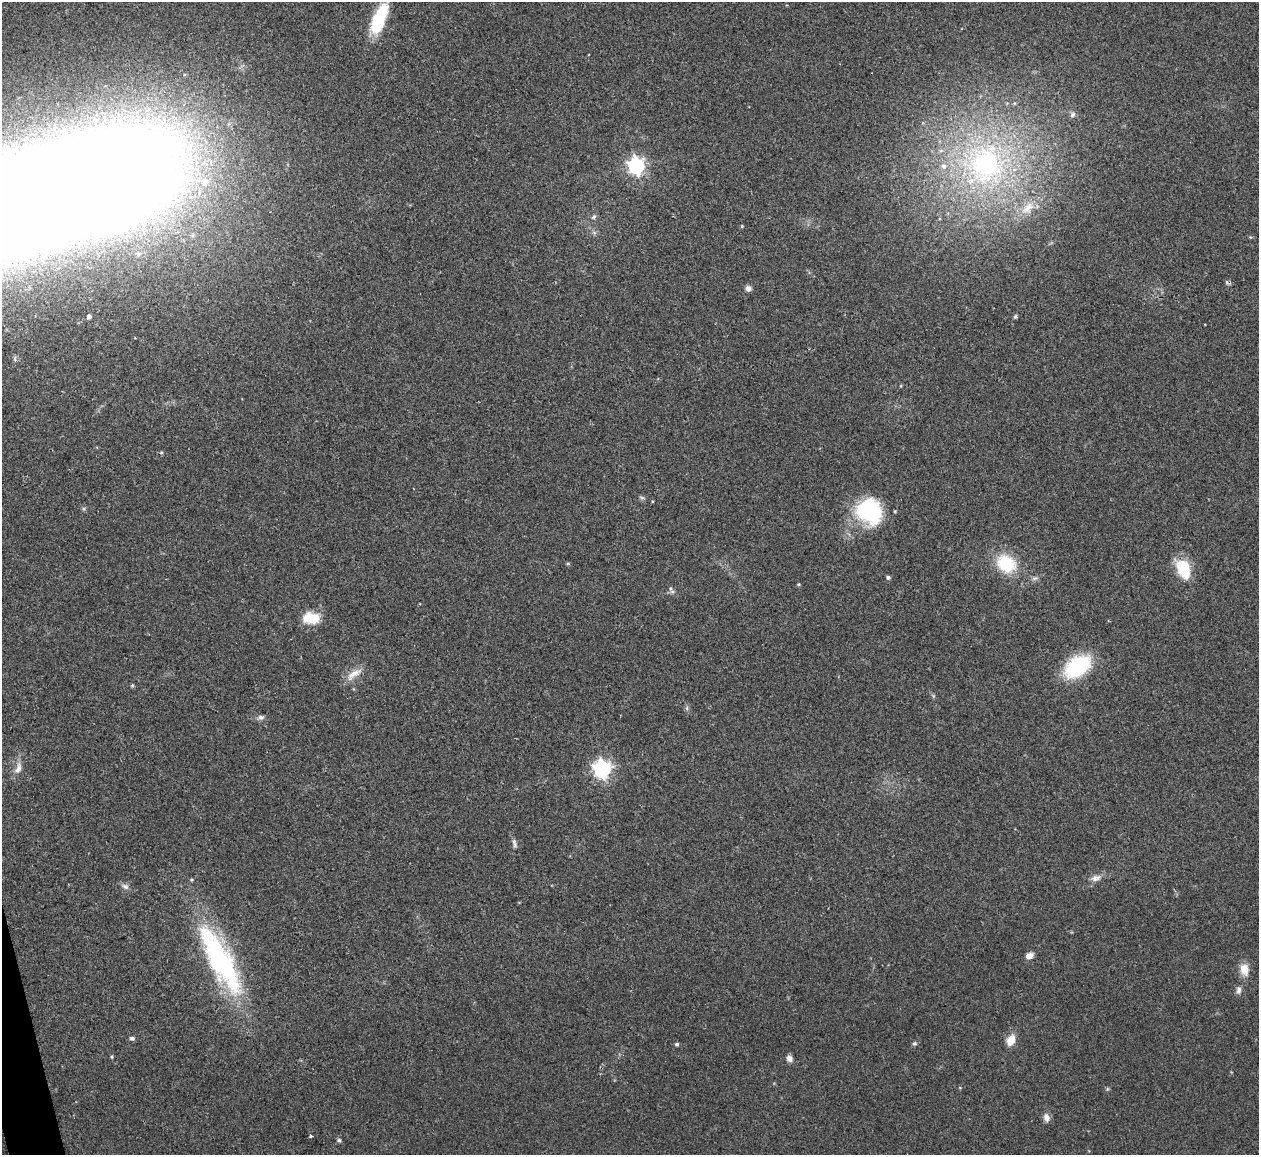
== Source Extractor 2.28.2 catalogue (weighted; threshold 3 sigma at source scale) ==
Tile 7 of 4 x 4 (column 3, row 2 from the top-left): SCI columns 2574-3830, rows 2459-3611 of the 5088 x 5029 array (HDU 1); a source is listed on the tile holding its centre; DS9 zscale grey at full resolution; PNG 1261 x 1157 px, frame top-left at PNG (2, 2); no overlay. Shown black and unused: <1% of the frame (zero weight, under 2 of 3 exposures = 3% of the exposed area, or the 3 px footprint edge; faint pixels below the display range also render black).
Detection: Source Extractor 2.28.2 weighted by HDU 2 'WHT'; one run over the whole footprint, this tile lists its part. Background 0.0722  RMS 0.0088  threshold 0.0395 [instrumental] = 3 sigma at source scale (4.5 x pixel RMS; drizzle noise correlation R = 1.50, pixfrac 1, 0.05/0.05 arcsec/px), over >= 5 px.
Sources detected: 48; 2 cosmic-ray / hot-pixel residue — not listed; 2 inside a brighter listed object's ellipse — not listed separately; the other 44 listed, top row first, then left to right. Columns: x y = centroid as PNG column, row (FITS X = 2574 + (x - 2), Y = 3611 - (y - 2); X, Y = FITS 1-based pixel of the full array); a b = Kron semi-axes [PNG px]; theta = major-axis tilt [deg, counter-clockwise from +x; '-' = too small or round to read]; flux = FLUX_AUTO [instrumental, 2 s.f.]
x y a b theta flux
379 19 40 14 68 42
1072 115 8 7 - 2.7
985 164 50 44 61 190
636 165 7 6 - 290
52 194 182 56 16 5300
1028 208 22 13 49 16
594 217 8 5 50 2.2
742 226 4 4 - 0.86
748 289 7 7 - 3.4
89 316 6 5 - 3.3
1015 317 6 5 - 1.3
642 498 8 4 -13 1.6
869 511 29 25 -50 79
568 563 5 3 - 1
1006 564 18 15 -35 44
1183 569 21 13 -67 34
888 577 5 4 - 1.8
798 584 5 4 - 0.96
671 589 12 5 -65 2.5
311 618 20 13 -5 21
1077 666 24 15 36 81
354 674 27 9 33 9.8
132 685 5 5 - 1.1
687 708 7 4 -89 1.7
261 717 10 7 11 3.1
18 768 19 9 73 7.5
602 769 7 7 - 320
514 843 15 5 -77 3.2
1096 878 15 8 17 5.6
125 886 10 7 -32 3.4
1029 955 8 6 18 6.3
220 959 93 26 -62 160
1244 969 16 11 -80 10
1239 990 11 7 87 3.5
132 1038 7 5 -15 2
1011 1040 11 8 66 12
914 1043 6 5 - 1.6
677 1044 5 4 - 1.8
112 1057 5 4 - 0.98
789 1058 8 7 - 4.1
1107 1089 6 4 71 1.1
1046 1117 10 7 -65 4.8
311 1136 3 3 - 2.1
339 1140 6 5 - 1.7
Isophote crosses this tile's border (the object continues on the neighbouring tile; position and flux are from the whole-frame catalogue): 1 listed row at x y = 52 194